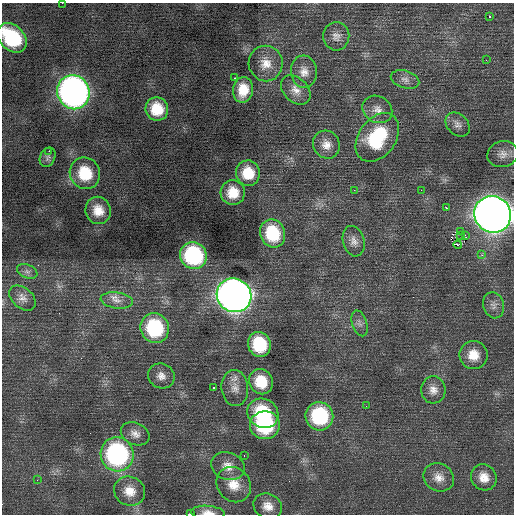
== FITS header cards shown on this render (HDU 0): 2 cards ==
NAXIS1  =                  512 / Axis length
NAXIS2  =                  512 / Axis length

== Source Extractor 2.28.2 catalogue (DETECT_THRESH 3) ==
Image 512 x 512 px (HDU 0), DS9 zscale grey, 1 PNG px = 1 image px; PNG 516 x 516 px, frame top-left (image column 1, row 512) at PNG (2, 3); each listed source drawn as its Kron ellipse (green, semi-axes under 4 px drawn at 4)
Background 0.219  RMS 0.82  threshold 2.46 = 3 sigma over >= 5 px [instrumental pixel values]
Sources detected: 66; all 66 listed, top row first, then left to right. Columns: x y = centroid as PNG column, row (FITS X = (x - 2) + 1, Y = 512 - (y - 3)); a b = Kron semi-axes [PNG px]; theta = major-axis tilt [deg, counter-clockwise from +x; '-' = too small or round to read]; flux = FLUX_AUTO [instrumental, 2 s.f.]
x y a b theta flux
62 3 2 2 - 130
489 16 3 3 - 240
336 36 14 13 - 450
12 38 17 12 -45 4100
486 60 2 2 - 25
266 63 18 17 - 870
304 72 16 13 -85 590
234 78 3 2 - 200
405 79 15 8 -17 340
243 90 13 10 82 1000
296 90 17 12 -44 560
73 92 17 16 - 32000
157 109 12 11 - 1400
377 109 15 13 -32 540
458 124 14 10 -44 340
377 137 27 18 55 3700
326 145 14 13 - 580
49 151 2 2 - 220
503 154 15 13 15 530
48 157 10 7 65 180
85 173 16 15 - 1900
248 173 12 12 - 1400
354 190 2 2 - 120
421 190 2 2 - 130
233 192 12 12 - 1100
446 208 3 3 - 190
98 210 14 12 -71 870
493 214 19 18 - 79000
460 231 3 2 - 190
273 233 14 12 -68 2600
465 235 3 2 - 670
461 236 4 3 - 66
354 241 15 10 -74 430
458 245 4 3 - 660
482 255 3 3 - 110
193 256 14 13 - 5900
27 271 11 6 -22 210
234 295 17 16 - 58000
22 298 15 10 -41 400
117 300 16 8 -8 440
493 305 13 10 -75 340
359 323 13 7 -72 250
155 328 15 14 - 4200
259 344 12 11 - 2600
473 355 14 14 - 960
161 376 13 12 - 460
261 382 13 11 -59 1600
213 387 3 3 - 550
235 388 18 13 -84 640
433 390 13 12 - 510
366 406 2 2 - 34
263 413 16 14 -34 3700
319 416 14 14 - 4400
265 425 15 14 - 4600
135 434 15 11 -25 450
117 454 17 16 - 10000
244 456 3 2 - 69
228 466 17 13 -20 710
439 477 16 13 -30 620
484 477 13 12 - 710
37 480 3 3 - 53
234 485 18 16 -50 1100
130 491 16 14 -28 860
268 506 15 12 -25 640
208 513 17 7 -5 480
190 514 3 2 - 3900
At the frame edge (FLAGS 8, measured only in part): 5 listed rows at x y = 62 3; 12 38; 493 214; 208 513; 190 514